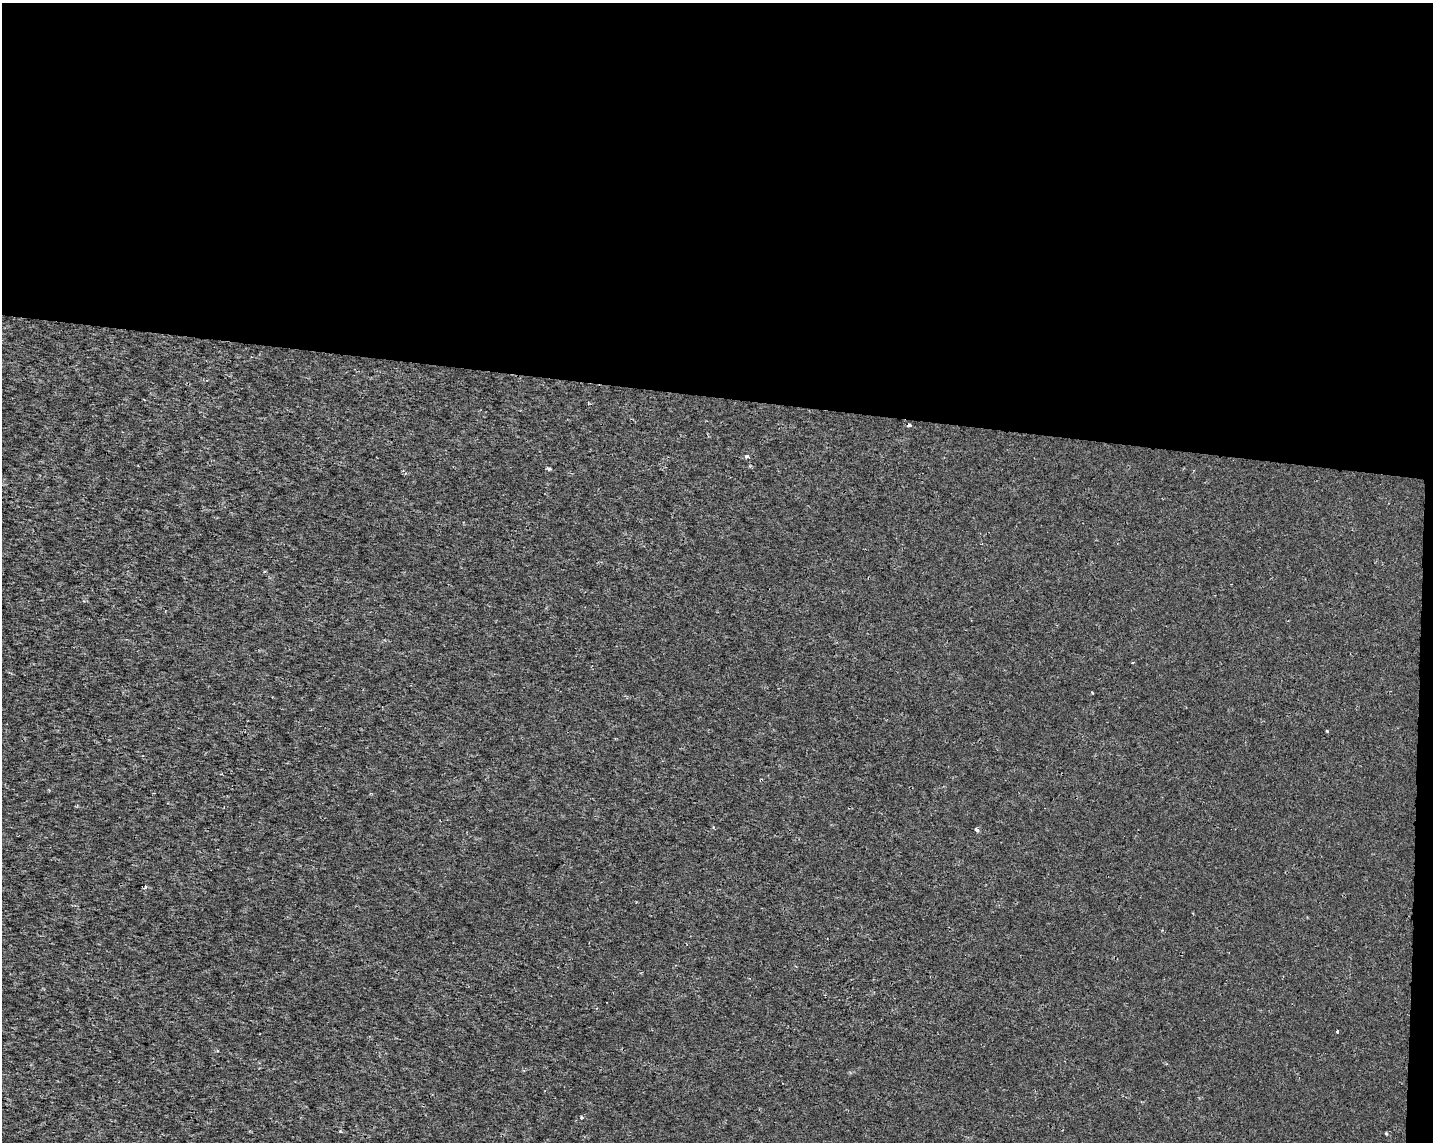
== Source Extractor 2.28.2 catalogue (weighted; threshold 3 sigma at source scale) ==
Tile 3 of 3 x 4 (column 3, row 1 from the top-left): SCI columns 3088-4518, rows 3430-4569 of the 4801 x 4569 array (HDU 1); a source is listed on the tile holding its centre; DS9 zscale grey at full resolution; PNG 1435 x 1144 px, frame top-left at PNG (2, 3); no overlay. Shown black and unused: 35% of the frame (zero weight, under 2 of 3 exposures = <1% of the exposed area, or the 3 px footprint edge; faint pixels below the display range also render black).
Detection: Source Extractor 2.28.2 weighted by HDU 2 'WHT'; one run over the whole footprint, this tile lists its part. Background 1.43e-04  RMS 0.0016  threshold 0.00703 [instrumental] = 3 sigma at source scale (4.5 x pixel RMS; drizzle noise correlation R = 1.50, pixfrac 1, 0.0396/0.0396 arcsec/px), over >= 5 px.
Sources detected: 12; all 12 listed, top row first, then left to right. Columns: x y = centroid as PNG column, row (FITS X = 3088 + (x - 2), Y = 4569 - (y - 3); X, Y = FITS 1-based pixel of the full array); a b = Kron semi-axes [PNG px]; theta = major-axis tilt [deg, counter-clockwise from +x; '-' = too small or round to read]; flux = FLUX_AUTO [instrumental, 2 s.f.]
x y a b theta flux
909 425 4 3 - 0.68
747 457 5 4 - 0.49
549 469 5 4 - 0.28
1132 663 3 2 - 0.13
1092 692 3 2 - 0.25
1327 731 4 3 - 0.14
977 830 4 3 - 1.3
145 887 5 3 - 0.18
1337 1031 3 2 - 0.18
581 1117 3 3 - 0.36
340 1131 4 4 - 0.18
1386 1133 4 3 - 0.18
Overlapping masked pixels (flux is a lower limit): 1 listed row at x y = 909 425